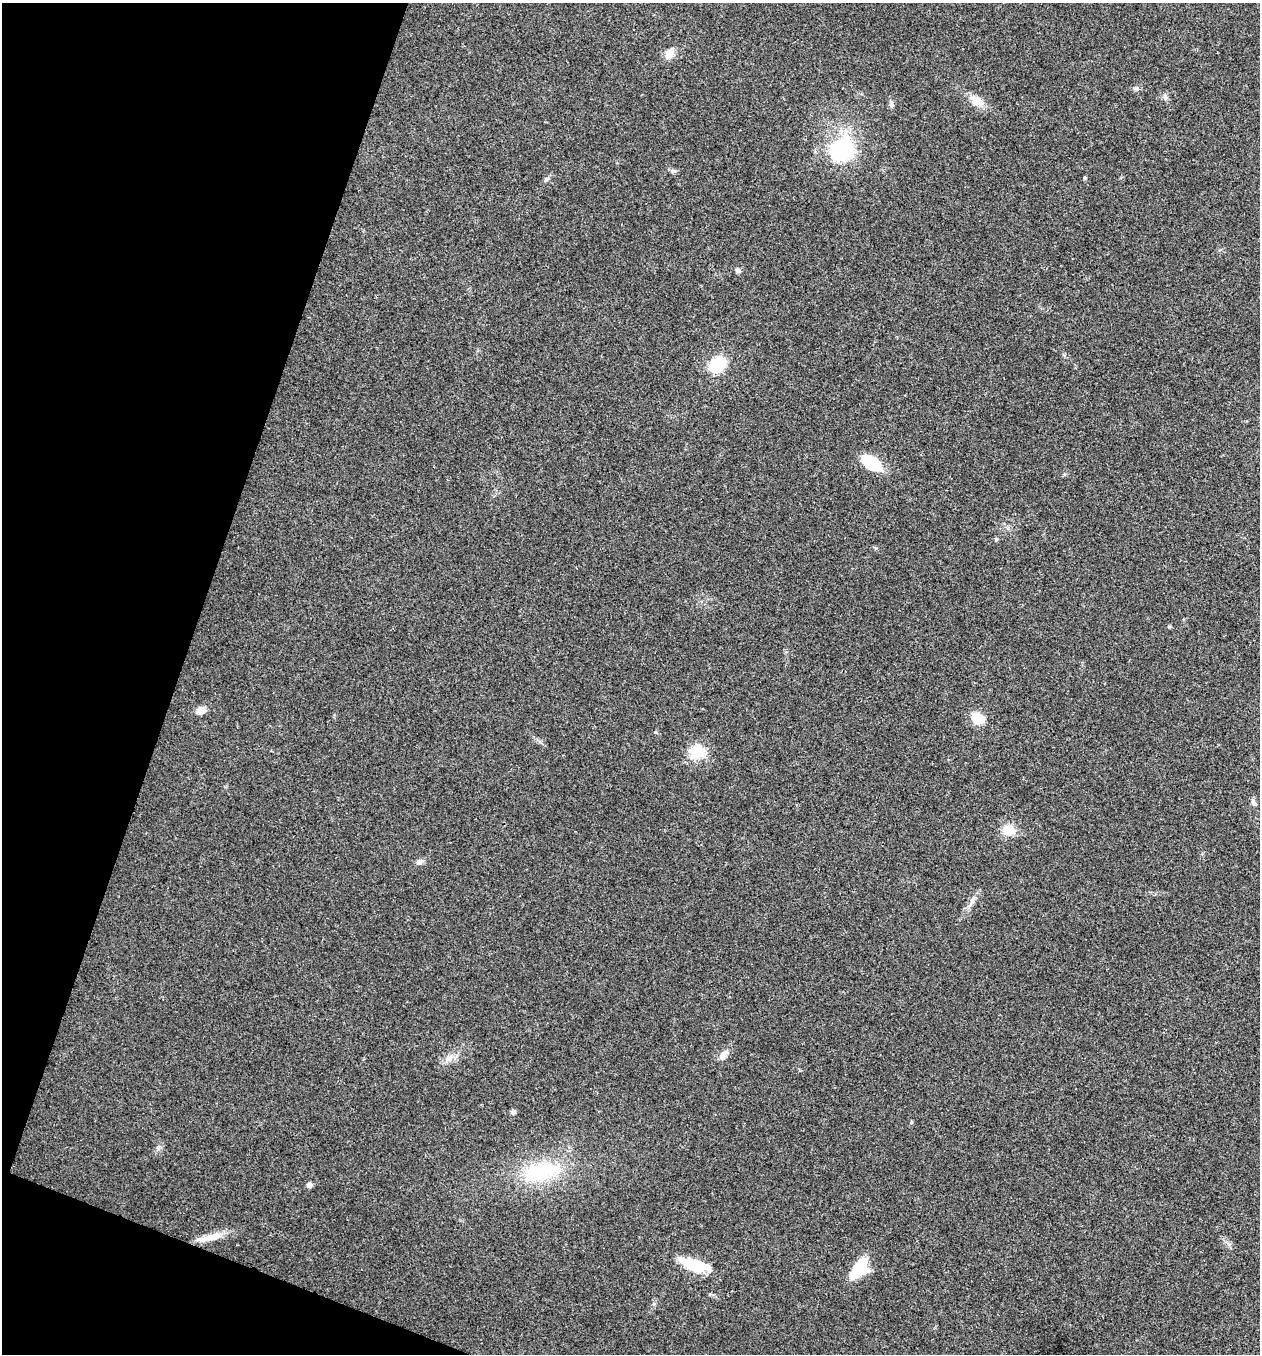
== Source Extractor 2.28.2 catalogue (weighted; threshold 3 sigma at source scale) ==
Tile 9 of 4 x 4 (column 1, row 3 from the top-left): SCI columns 136-1393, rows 1358-2709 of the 5431 x 5417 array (HDU 1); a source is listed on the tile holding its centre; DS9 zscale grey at full resolution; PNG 1262 x 1356 px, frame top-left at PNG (2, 3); no overlay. Shown black and unused: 17% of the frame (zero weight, under 3 of 4 exposures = <1% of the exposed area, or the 3 px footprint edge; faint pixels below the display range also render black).
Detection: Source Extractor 2.28.2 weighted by HDU 2 'WHT'; one run over the whole footprint, this tile lists its part. Background 0.0238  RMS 0.0041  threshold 0.0184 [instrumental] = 3 sigma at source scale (4.5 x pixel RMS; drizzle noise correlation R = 1.50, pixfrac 1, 0.05/0.05 arcsec/px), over >= 5 px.
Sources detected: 28; all 28 listed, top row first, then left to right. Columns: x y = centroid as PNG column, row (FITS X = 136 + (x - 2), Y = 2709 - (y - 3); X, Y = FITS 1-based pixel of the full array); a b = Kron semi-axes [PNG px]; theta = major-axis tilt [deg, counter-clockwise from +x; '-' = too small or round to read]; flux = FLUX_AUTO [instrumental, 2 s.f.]
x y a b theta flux
669 53 13 10 78 3.4
1136 88 7 4 1 0.77
1165 97 7 6 - 1.1
976 101 21 11 -31 4.8
891 104 8 6 -79 1.1
841 150 27 24 45 34
673 171 7 4 -18 0.8
1085 178 4 4 - 0.53
546 179 8 5 40 0.89
738 270 6 6 - 1.1
717 365 13 9 31 23
871 462 25 14 -32 11
201 710 10 8 11 3
978 718 12 9 -34 8.8
655 732 5 3 - 0.4
697 751 22 18 12 8.9
1254 802 10 6 -57 1.3
1009 830 17 14 -8 5.4
419 862 9 6 6 1.4
972 900 6 6 - 1.1
723 1055 14 8 60 2.5
449 1058 9 6 36 2
513 1112 6 6 - 0.81
541 1172 48 25 14 28
309 1185 6 5 - 1.6
210 1237 37 7 14 6
695 1265 34 12 -17 14
860 1268 21 12 55 17
Unlisted compact peaks at least as high as the median listed source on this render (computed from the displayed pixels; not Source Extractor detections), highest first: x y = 1169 627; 158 1149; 911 1122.